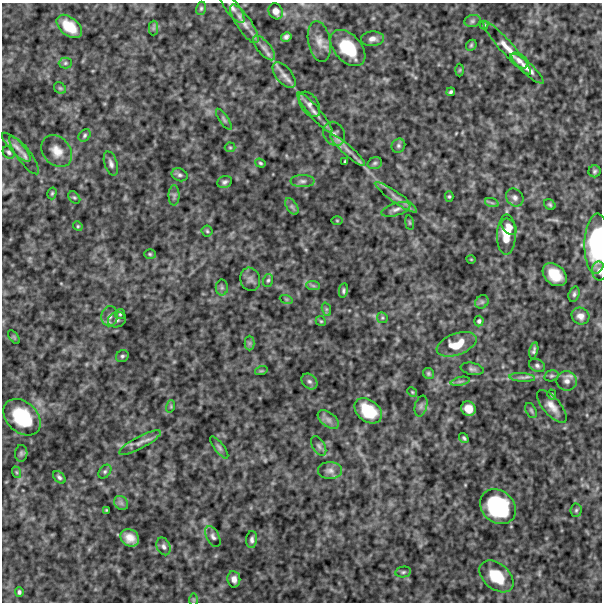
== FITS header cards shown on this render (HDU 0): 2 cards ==
NAXIS1  =                  600
NAXIS2  =                  600

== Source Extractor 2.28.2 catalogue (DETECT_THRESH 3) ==
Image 600 x 600 px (HDU 0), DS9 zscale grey, 1 PNG px = 1 image px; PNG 604 x 604 px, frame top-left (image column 1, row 600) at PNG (2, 3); each listed source drawn as its Kron ellipse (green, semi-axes under 4 px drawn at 4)
Background 535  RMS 130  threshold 377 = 3 sigma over >= 5 px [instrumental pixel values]
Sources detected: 125; all 125 listed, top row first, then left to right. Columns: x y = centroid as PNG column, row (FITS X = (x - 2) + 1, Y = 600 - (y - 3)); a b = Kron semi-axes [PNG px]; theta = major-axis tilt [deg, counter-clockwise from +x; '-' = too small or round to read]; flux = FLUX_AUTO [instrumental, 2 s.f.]
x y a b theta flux
232 7 18 6 -53 49000
201 8 7 5 74 14000
276 11 8 7 - 47000
472 21 8 6 16 22000
244 24 23 7 -56 79000
484 25 4 4 - 8500
69 26 15 9 -40 150000
153 28 7 4 89 17000
286 37 5 4 - 25000
372 39 11 7 2 46000
319 41 21 11 -79 87000
471 45 6 5 - 13000
264 48 15 6 -50 47000
348 48 21 13 -47 320000
507 48 35 6 -48 80000
519 61 10 6 -33 34000
65 63 6 5 - 15000
527 69 21 5 -42 66000
460 70 6 4 88 8800
284 75 15 8 -50 59000
60 88 6 5 - 13000
451 92 4 3 - 16000
309 104 14 8 -56 49000
315 113 26 5 -49 67000
224 119 12 4 -56 21000
334 134 12 10 -60 52000
85 135 7 5 48 16000
398 146 7 6 - 20000
16 147 19 6 -45 54000
230 147 5 5 - 11000
348 150 23 5 -42 66000
57 151 17 13 -49 96000
9 152 7 5 -57 19000
24 155 23 7 -54 54000
345 161 4 3 - 11000
111 163 12 6 -72 34000
260 163 6 4 -18 12000
375 163 7 5 17 18000
595 171 6 6 - 16000
180 175 8 6 -21 21000
303 181 12 6 0 32000
225 182 7 6 - 23000
52 193 6 4 74 13000
174 195 10 5 90 23000
396 197 25 5 -35 61000
449 197 5 4 - 11000
74 198 7 5 -47 13000
515 198 10 8 -48 34000
492 203 7 4 -18 17000
550 205 6 5 - 15000
292 206 9 5 -56 21000
396 209 15 6 17 44000
337 221 5 3 - 7900
409 223 7 3 -81 10000
78 226 5 4 - 10000
509 227 9 6 -52 45000
207 231 5 5 - 13000
506 235 20 9 89 170000
596 244 30 12 88 690000
150 254 6 5 - 13000
471 259 4 3 - 6200
599 271 9 7 -80 36000
555 275 13 10 -41 160000
250 279 12 10 -70 37000
268 280 6 5 - 15000
313 286 7 4 -2 17000
222 287 8 6 -89 22000
343 291 7 4 81 17000
574 294 8 5 72 19000
286 299 7 4 -18 12000
482 302 7 6 - 20000
326 309 7 4 -72 15000
120 314 5 5 - 11000
110 316 10 8 78 43000
580 316 9 8 - 47000
382 318 5 5 - 12000
117 320 9 7 17 28000
321 321 5 4 - 10000
479 321 5 4 - 17000
14 337 8 4 -53 12000
249 343 7 5 90 19000
457 344 21 10 20 190000
534 350 8 4 78 22000
122 356 7 5 31 16000
537 365 8 6 -26 25000
472 369 11 6 -10 27000
261 371 6 4 18 10000
428 373 6 5 - 14000
551 376 7 5 15 17000
522 377 13 4 -4 29000
309 381 9 7 -43 27000
460 381 9 4 13 19000
567 381 10 9 - 51000
412 392 5 4 - 9500
552 394 5 4 - 11000
171 406 6 4 73 11000
421 406 10 6 75 26000
552 406 20 8 -49 80000
468 409 8 7 - 95000
531 410 8 5 -63 16000
368 411 15 10 -39 240000
22 417 21 15 -43 440000
328 420 12 7 -37 42000
464 438 5 3 - 14000
140 443 23 6 28 59000
319 446 11 6 -61 24000
219 448 13 5 -53 23000
21 453 8 6 86 19000
330 470 12 8 1 43000
16 472 6 4 -71 11000
105 472 7 5 50 18000
59 477 7 5 -45 20000
121 503 8 6 -45 27000
498 507 19 16 -42 700000
106 510 3 2 - 7900
576 510 7 5 86 16000
213 536 11 6 -63 29000
130 538 10 8 -30 83000
252 540 8 5 86 26000
164 546 9 6 -66 30000
403 572 8 5 10 18000
497 576 19 13 -40 230000
234 579 8 6 -82 46000
19 592 4 3 - 17000
194 600 7 4 -90 12000
At the frame edge (FLAGS 8, measured only in part): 3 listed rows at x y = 232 7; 596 244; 599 271